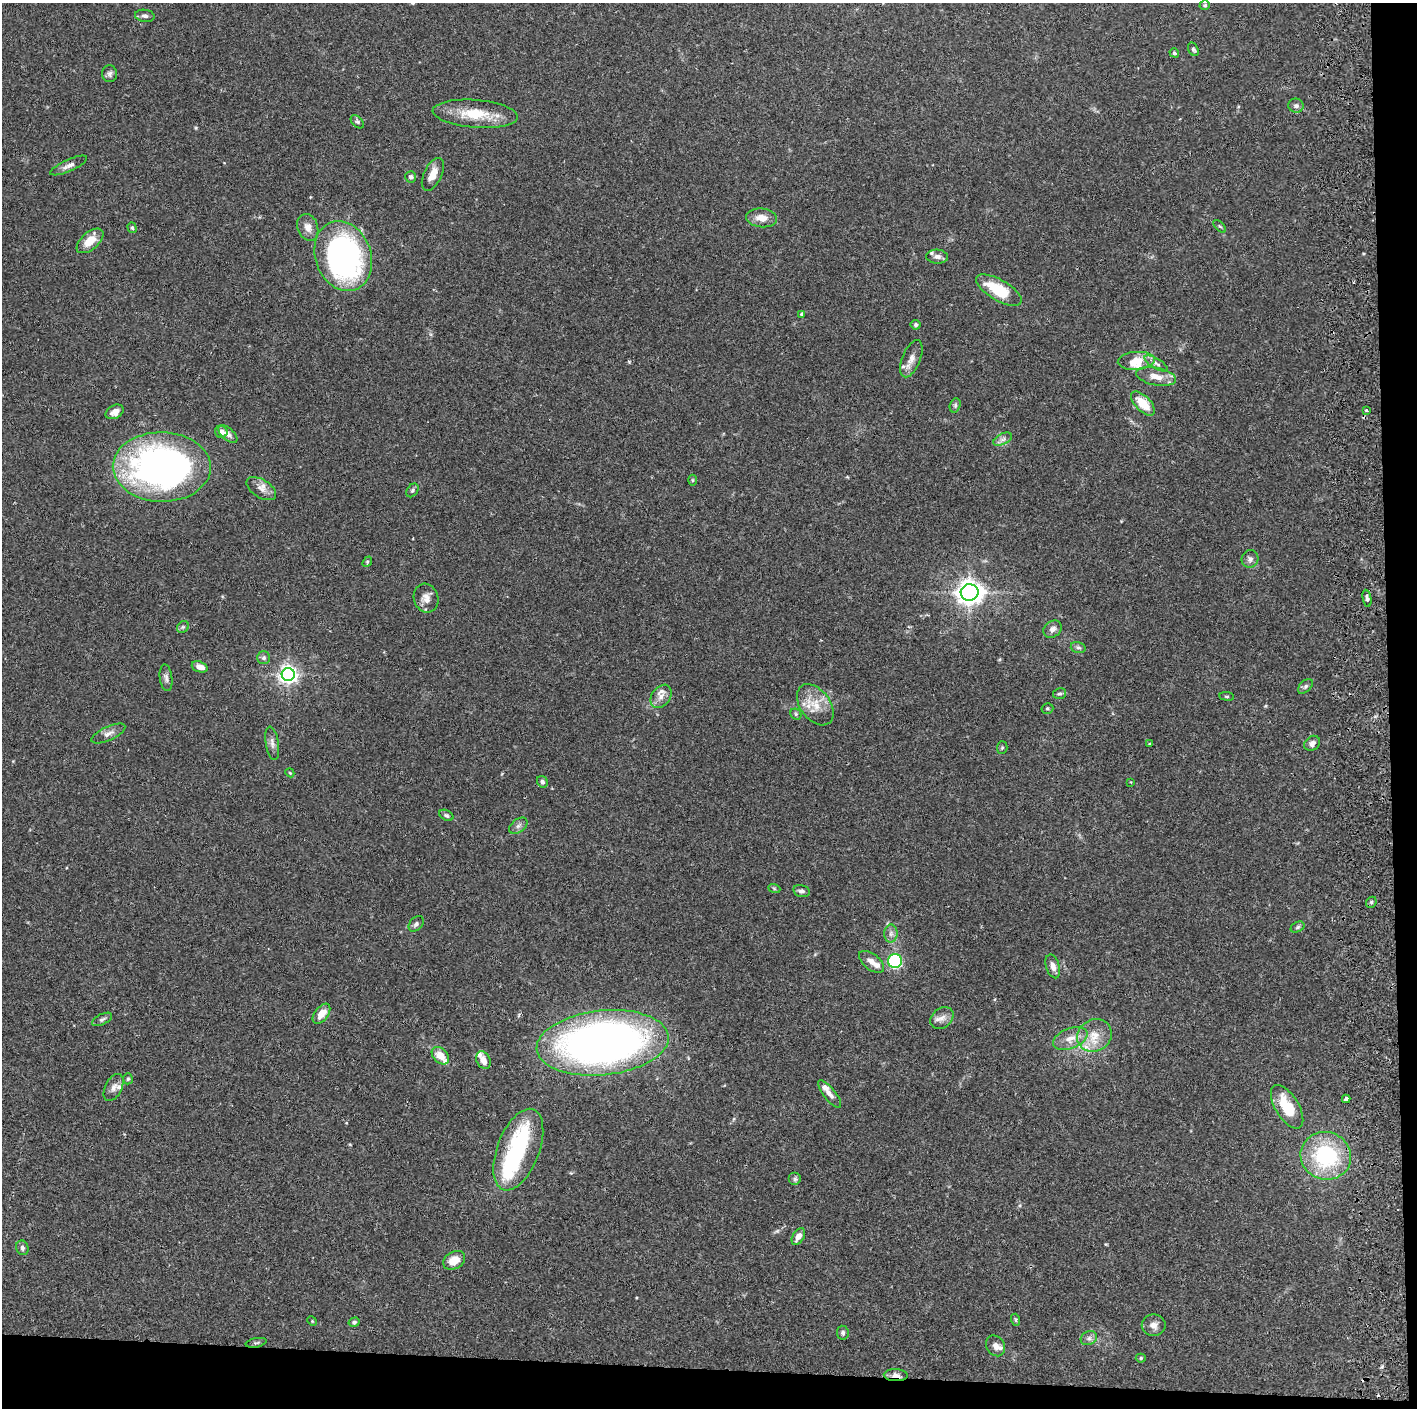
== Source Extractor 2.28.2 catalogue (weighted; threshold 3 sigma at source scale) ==
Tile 9 of 3 x 3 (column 3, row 3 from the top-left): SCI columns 2889-4303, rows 5-1410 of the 4359 x 4230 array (HDU 1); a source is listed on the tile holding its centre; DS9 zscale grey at full resolution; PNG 1419 x 1410 px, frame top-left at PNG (2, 3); each listed source drawn as its Kron ellipse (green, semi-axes under 4 px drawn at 4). Shown black and unused: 5% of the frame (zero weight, under 2 of 3 exposures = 3% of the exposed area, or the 3 px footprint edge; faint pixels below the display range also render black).
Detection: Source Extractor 2.28.2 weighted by HDU 2 'WHT'; one run over the whole footprint, this tile lists its part. Background 0.0769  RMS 0.005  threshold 0.0226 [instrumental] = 3 sigma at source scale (4.5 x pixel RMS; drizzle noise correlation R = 1.50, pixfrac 1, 0.05/0.05 arcsec/px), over >= 5 px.
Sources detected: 117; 3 inside a brighter object's white glare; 2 cosmic-ray / hot-pixel residue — neither listed nor drawn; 9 inside a brighter listed object's ellipse — not listed separately; the other 103 listed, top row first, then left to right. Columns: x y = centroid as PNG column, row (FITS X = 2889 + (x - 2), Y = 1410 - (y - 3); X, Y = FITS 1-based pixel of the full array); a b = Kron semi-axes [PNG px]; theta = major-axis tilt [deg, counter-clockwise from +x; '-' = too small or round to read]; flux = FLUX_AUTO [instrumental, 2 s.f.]
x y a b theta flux
1205 5 5 4 - 0.81
145 16 10 6 -8 1.6
1193 49 7 5 -61 0.96
1174 53 5 4 - 0.92
109 74 8 7 - 1.5
1296 106 7 7 - 1.5
475 114 43 14 -4 16
357 122 8 5 -45 0.95
69 165 20 6 24 2.6
433 174 18 9 64 5.5
411 177 6 5 - 1.3
762 218 15 9 -6 5.2
1220 226 8 3 -44 0.62
308 227 14 10 -70 3.9
132 228 5 4 - 0.9
90 241 16 8 41 7.6
343 256 36 28 -70 150
937 257 11 7 -3 2.2
999 290 25 10 -30 19
802 314 4 4 - 1.1
916 325 5 5 - 0.94
911 359 20 9 68 4.1
1136 361 18 9 4 7.6
1156 364 13 5 -30 1.9
1156 377 20 8 -11 6.1
1143 403 15 7 -46 11
955 405 7 5 71 1
1366 410 3 3 - 0.64
115 412 9 6 28 3.4
221 432 6 6 - 2.8
228 434 11 6 -41 2.6
1003 439 10 5 26 1.9
162 467 49 35 -1 230
692 480 5 3 - 0.53
261 489 16 9 -32 3.8
412 490 7 5 52 1
1250 559 9 8 - 1.8
367 562 6 4 49 0.67
970 592 9 8 - 390
426 598 15 12 -71 4.1
1367 598 9 4 -79 1.2
183 627 6 5 - 0.87
1053 629 10 8 37 2.3
1078 647 7 5 -16 1.2
264 658 6 6 - 1.3
200 667 8 5 -18 3.3
288 674 6 6 - 220
166 678 13 6 -83 1.9
1305 686 9 5 45 1.3
1060 694 6 5 - 0.99
661 696 13 9 54 3.3
1227 696 7 3 -8 0.6
815 705 23 15 -53 10
1047 708 6 5 - 0.79
796 714 6 5 - 0.83
108 733 18 7 24 2.9
272 743 17 6 -80 2.5
1150 743 3 2 - 0.48
1312 743 8 7 - 2.1
1002 748 6 5 - 0.72
290 773 4 3 - 0.44
542 782 6 5 - 1.4
1130 782 2 2 - 0.39
446 815 7 5 -28 0.94
518 826 10 6 38 1.8
774 888 6 4 -20 0.67
801 891 8 6 -13 1.5
1371 902 6 5 - 0.93
416 924 9 6 46 1.3
1298 927 7 5 28 1
891 934 9 6 89 1.9
895 961 7 7 - 56
872 962 15 8 -37 3.6
1053 966 12 6 -73 3.2
321 1014 11 7 52 5.9
942 1018 13 9 39 3.5
102 1019 11 5 26 1.3
1094 1035 18 16 31 9.6
1070 1038 18 10 22 5.7
603 1043 66 32 6 330
440 1056 10 7 -46 7
483 1060 9 6 -65 4
128 1079 5 4 - 0.77
114 1087 14 8 63 3.1
830 1094 17 6 -51 2.7
1346 1099 4 3 - 4.9
1287 1107 24 11 -58 17
518 1150 43 21 69 47
1326 1156 25 24 - 44
795 1179 6 6 - 1.1
798 1236 9 5 58 3.2
22 1248 7 6 - 1.4
454 1260 12 8 31 6.9
1016 1320 6 4 -72 0.65
312 1321 5 4 - 0.51
354 1322 5 4 - 0.96
1154 1325 12 11 - 3.1
843 1333 7 6 - 1.1
1089 1338 8 6 27 1.8
256 1343 11 4 11 1
996 1346 11 9 -55 3.2
1141 1358 5 4 - 0.73
896 1375 12 6 -2 2.8
Overlapping masked pixels (flux is a lower limit): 2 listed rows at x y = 1346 1099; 896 1375